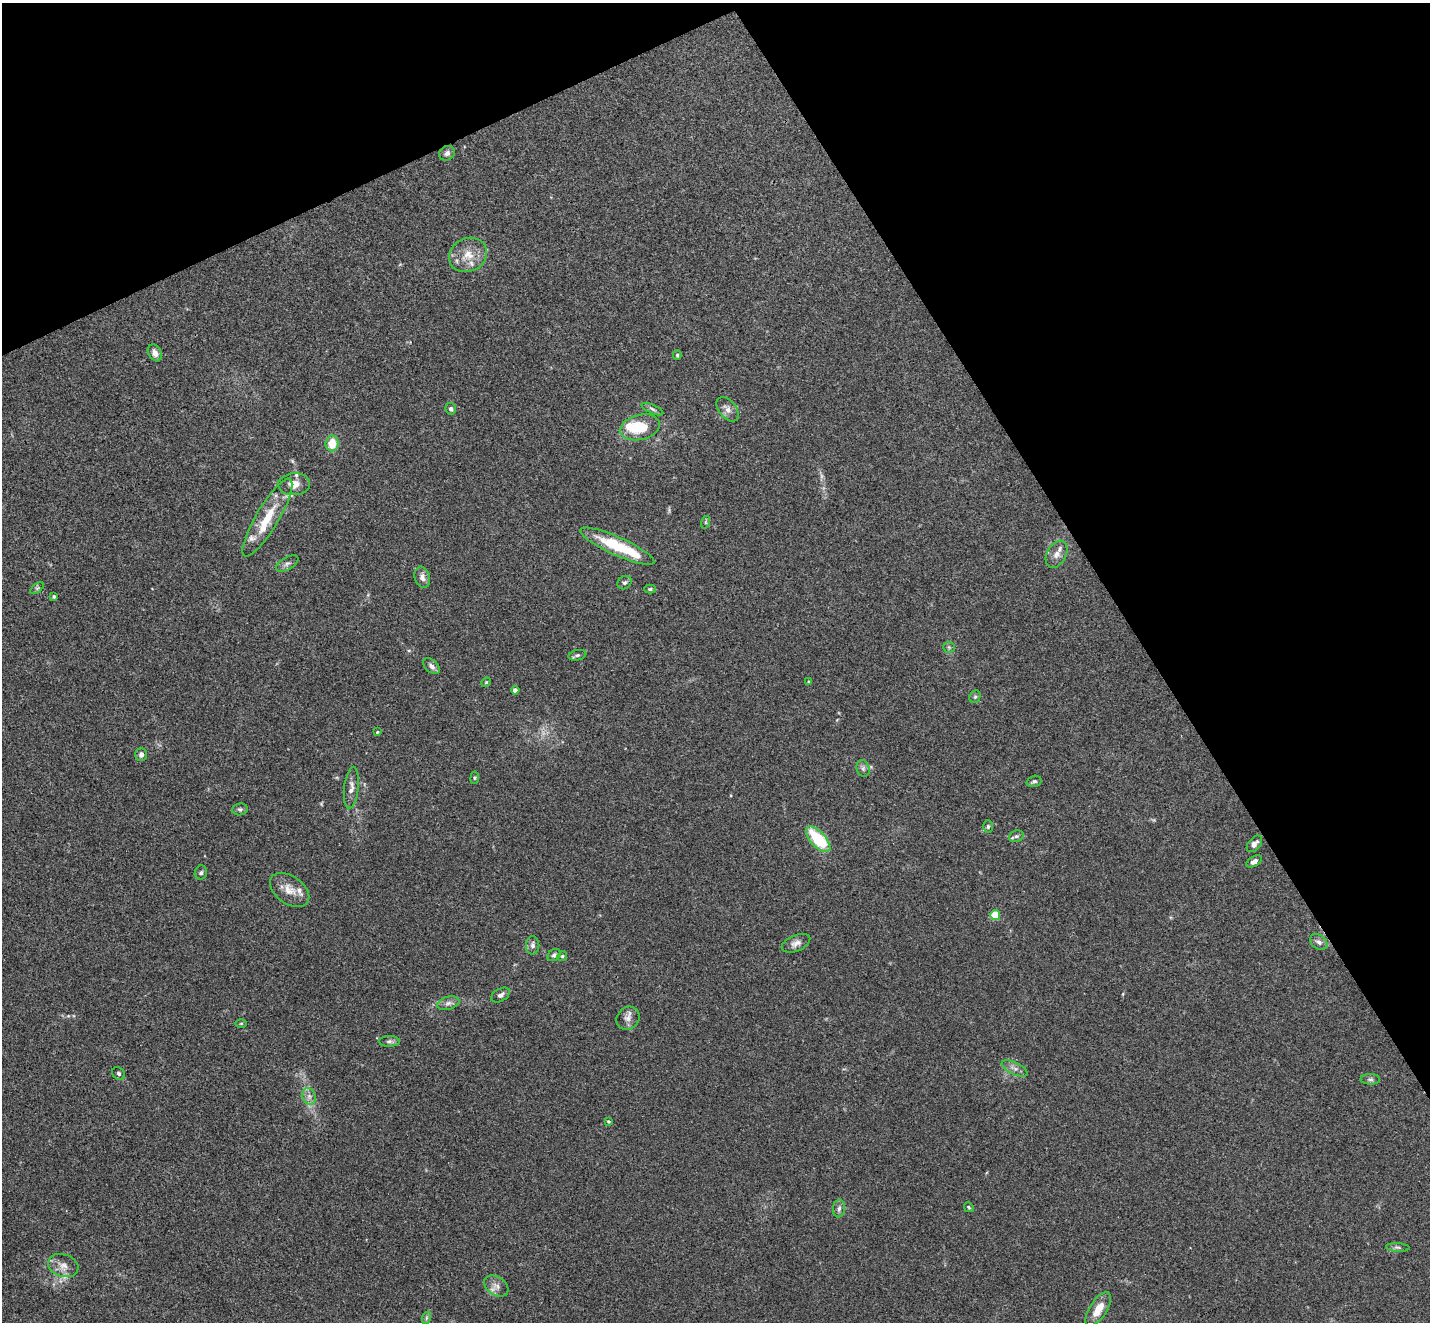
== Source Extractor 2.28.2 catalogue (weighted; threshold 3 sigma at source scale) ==
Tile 3 of 4 x 4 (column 3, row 1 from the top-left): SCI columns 2908-4335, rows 4146-5465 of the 5813 x 5784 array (HDU 1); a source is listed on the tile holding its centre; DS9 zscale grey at full resolution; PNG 1432 x 1324 px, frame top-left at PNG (2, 3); each listed source drawn as its Kron ellipse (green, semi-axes under 4 px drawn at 4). Shown black and unused: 27% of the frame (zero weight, under 3 of 4 exposures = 5% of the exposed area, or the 3 px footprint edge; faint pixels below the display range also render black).
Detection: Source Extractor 2.28.2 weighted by HDU 2 'WHT'; one run over the whole footprint, this tile lists its part. Background 0.0385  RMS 0.0041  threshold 0.0186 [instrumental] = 3 sigma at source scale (4.5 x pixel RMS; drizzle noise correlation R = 1.50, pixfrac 1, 0.05/0.05 arcsec/px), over >= 5 px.
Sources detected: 75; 1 too faint to see at this stretch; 1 inside a brighter object's white glare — neither listed nor drawn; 9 inside a brighter listed object's ellipse — not listed separately; the other 64 listed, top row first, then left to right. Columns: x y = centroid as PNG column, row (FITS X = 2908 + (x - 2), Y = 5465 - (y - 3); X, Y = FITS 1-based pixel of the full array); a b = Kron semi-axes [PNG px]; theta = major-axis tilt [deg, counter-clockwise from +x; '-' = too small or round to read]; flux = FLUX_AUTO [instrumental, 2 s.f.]
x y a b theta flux
447 153 8 7 - 1.4
468 255 20 16 28 7.4
155 353 9 6 -60 1.9
677 355 4 4 - 0.52
451 409 6 5 - 1.1
652 409 12 4 -24 1
728 409 14 8 -52 2.5
640 427 20 12 14 14
332 443 8 6 83 7.7
294 484 16 11 4 4.1
267 518 45 11 59 13
706 522 6 4 72 0.53
617 546 40 9 -24 20
1057 554 14 9 61 2.8
287 563 12 6 29 1.4
422 577 11 7 -74 2.2
624 583 7 6 - 1
37 588 8 4 37 0.71
650 589 6 4 2 0.61
54 596 4 3 - 0.54
949 647 6 5 - 0.66
577 655 9 5 12 0.92
432 666 10 6 -42 1.6
486 682 5 4 - 0.43
809 682 4 3 - 0.91
515 690 4 4 - 1.5
975 697 7 5 67 0.76
377 732 4 3 - 0.4
141 754 7 6 - 1.9
863 768 8 6 -76 1.2
475 778 6 3 82 0.47
1034 781 7 5 18 0.88
351 787 21 7 83 2.7
240 809 8 6 8 0.92
988 826 6 5 - 0.77
1016 836 7 5 20 0.95
818 839 16 7 -48 21
1254 844 9 6 50 1.8
1254 861 8 5 29 1.7
201 873 7 6 - 0.91
290 890 22 14 -36 5.4
995 915 5 5 - 14
1319 942 10 6 -36 1.7
796 943 15 8 22 2.3
533 945 9 6 88 1.5
554 955 7 5 40 0.99
562 956 5 4 - 0.54
501 995 10 6 31 1.5
448 1003 11 6 16 1.8
628 1018 12 11 - 2.6
241 1023 5 3 - 0.44
389 1041 10 5 -1 1.2
1015 1069 14 6 -26 1.9
119 1074 7 5 -47 0.93
1370 1079 10 5 -1 1.1
309 1096 8 6 -70 1.8
608 1121 3 3 - 0.51
969 1207 5 4 - 0.51
839 1209 9 6 84 1.4
1398 1247 12 4 -3 1.1
63 1265 15 11 -17 3.7
496 1286 13 9 -34 2.7
1098 1309 19 8 57 6.3
426 1318 6 4 71 0.64